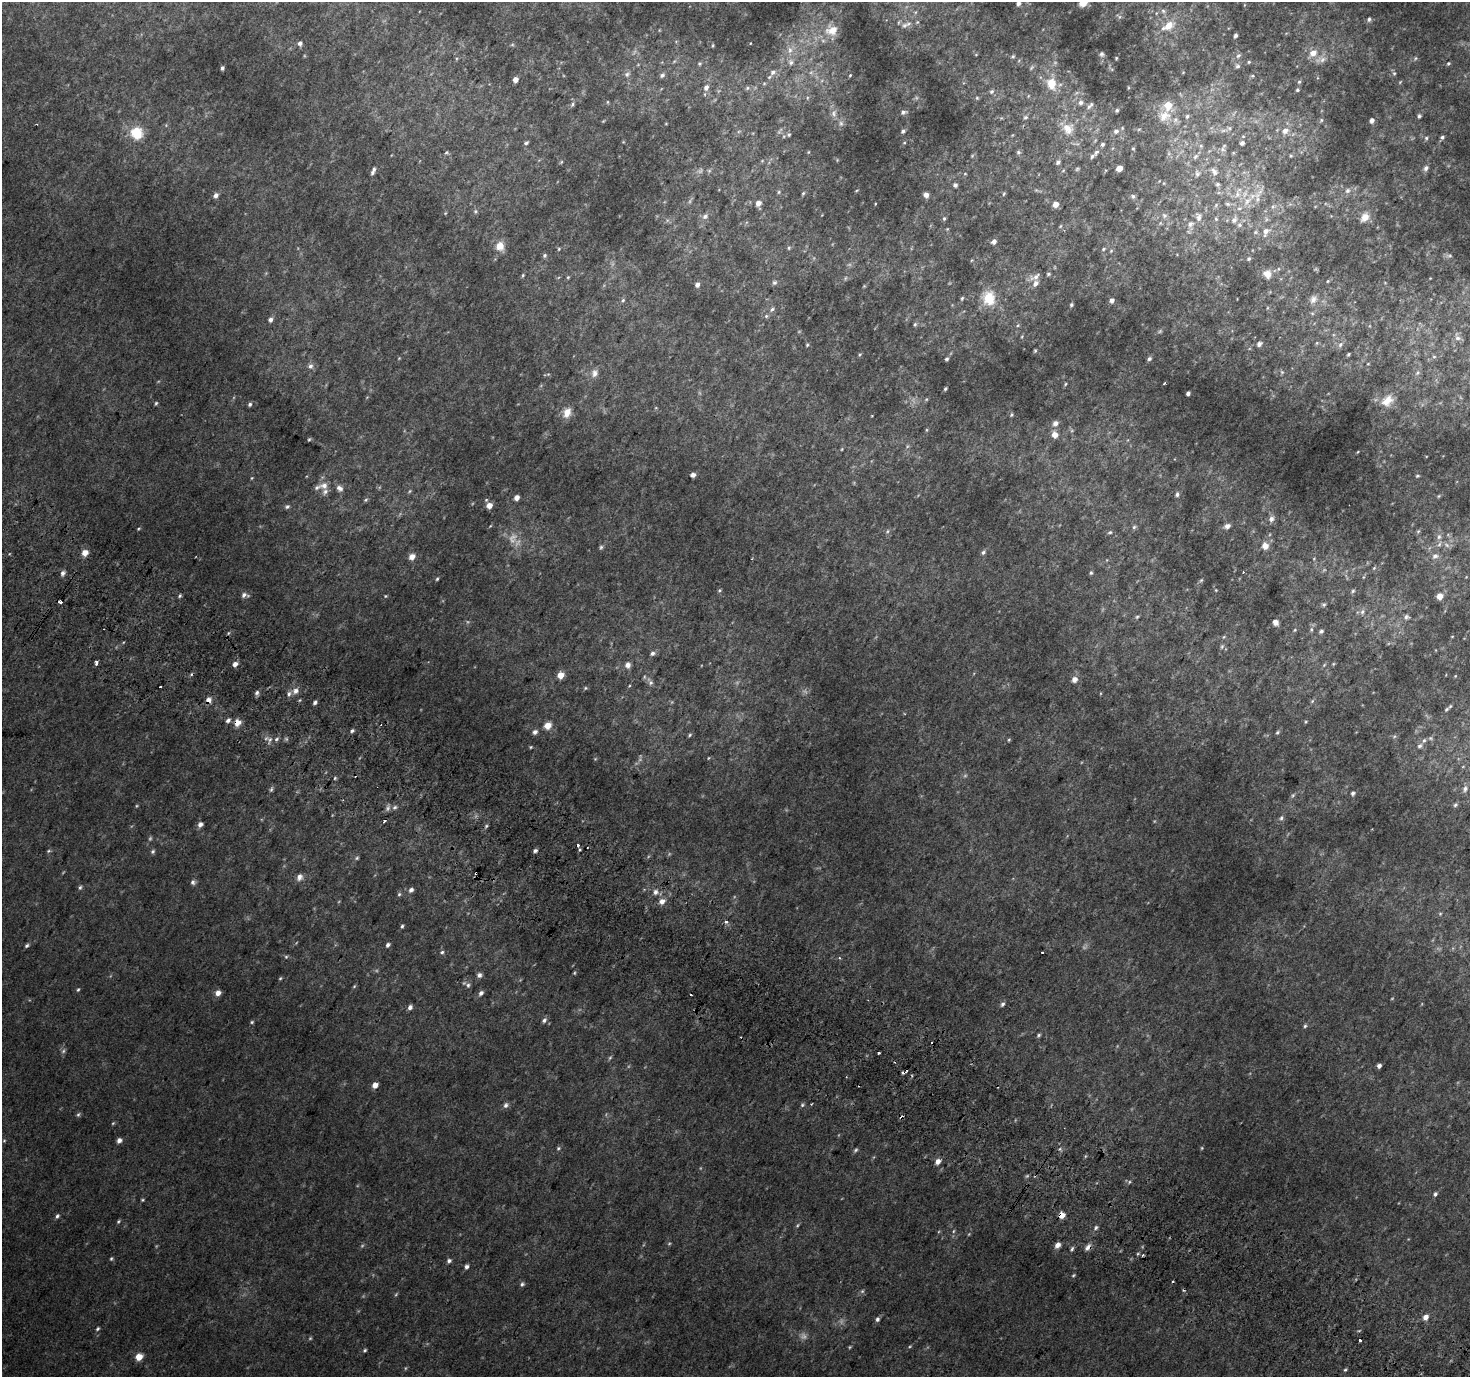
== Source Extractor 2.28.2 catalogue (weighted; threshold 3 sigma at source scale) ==
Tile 6 of 4 x 4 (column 2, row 2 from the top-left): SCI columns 1499-2966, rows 3045-4419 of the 5928 x 6022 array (HDU 1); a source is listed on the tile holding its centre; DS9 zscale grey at full resolution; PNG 1472 x 1379 px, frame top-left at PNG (2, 2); no overlay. Shown black and unused: <1% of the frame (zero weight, under 2 of 3 exposures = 2% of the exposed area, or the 3 px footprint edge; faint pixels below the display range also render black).
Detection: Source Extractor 2.28.2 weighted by HDU 2 'WHT'; one run over the whole footprint, this tile lists its part. Background 0.0434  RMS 0.012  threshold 0.0548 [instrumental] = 3 sigma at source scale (4.5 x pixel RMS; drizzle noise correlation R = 1.50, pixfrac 1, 0.0396/0.0396 arcsec/px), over >= 5 px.
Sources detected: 415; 29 too faint to see at this stretch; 18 cosmic-ray / hot-pixel residue — not listed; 12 inside a brighter listed object's ellipse — not listed separately; the other 356 listed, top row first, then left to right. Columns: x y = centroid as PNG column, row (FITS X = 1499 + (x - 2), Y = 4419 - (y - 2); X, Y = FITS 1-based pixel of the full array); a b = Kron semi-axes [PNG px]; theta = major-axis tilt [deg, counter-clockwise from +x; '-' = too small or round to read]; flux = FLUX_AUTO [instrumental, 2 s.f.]
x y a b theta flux
1083 2 7 6 - 16
1018 3 5 4 - 4.2
1163 11 6 5 - 2.3
1369 19 5 5 - 2.8
917 22 6 5 - 1.8
905 25 10 8 9 6.3
1168 26 13 7 32 16
832 30 18 15 7 18
1235 36 4 3 - 2.5
300 43 5 4 - 4.6
512 45 6 4 19 1.5
713 45 5 3 - 1.1
790 50 10 7 90 7.5
1313 53 10 8 41 12
976 54 5 3 - 1
1102 54 6 5 - 2.4
1013 56 6 5 - 1.9
1238 56 7 5 42 3.3
1116 58 3 2 - 1
1415 58 6 4 60 1.8
1322 60 13 9 -12 8.7
791 62 9 8 - 5.9
1249 62 5 4 - 1.5
699 64 6 5 - 1.8
1448 64 5 4 - 1.7
1238 66 7 6 - 3.1
222 68 4 3 - 2.3
1031 68 8 4 46 2
773 72 9 7 29 5.8
1394 73 6 6 - 2.2
627 74 7 6 - 3.6
662 75 7 5 38 3.1
850 75 4 3 - 1.2
1252 76 5 4 - 1.7
515 79 4 4 - 10
1299 82 5 5 - 2.1
1400 82 6 3 46 1.2
764 83 6 4 1 1.7
1051 84 16 12 -76 25
706 87 9 7 62 6.2
747 88 7 5 24 2.6
1297 90 5 4 - 1.9
991 91 7 6 - 3.1
977 98 5 5 - 1.7
607 102 5 3 - 1.1
1081 102 7 6 - 4.8
572 104 6 4 63 2.2
1168 105 7 7 - 25
1089 107 8 6 51 4.4
1117 110 5 4 - 2.3
903 112 7 5 9 3.9
834 113 11 8 82 6.2
1164 116 20 15 26 22
1187 116 6 5 - 2.7
1419 116 5 4 - 2.5
1025 117 7 6 - 3.1
1321 120 6 5 - 1.9
1372 120 5 4 - 5.2
603 121 5 3 - 1
841 123 8 6 77 3.9
1068 129 18 18 - 23
1139 129 6 3 19 1.4
1224 130 11 4 9 4.1
903 131 5 4 - 2.6
1116 131 7 6 - 5
1285 131 10 8 39 9.3
137 133 16 16 - 30
789 135 6 6 - 2.7
1442 137 5 5 - 2.4
1426 138 5 5 - 2.1
526 143 6 4 33 2.5
904 143 4 3 - 1
1242 143 6 5 - 4
1201 146 6 5 - 2.3
1133 149 5 4 - 1.6
1223 149 9 7 47 4.5
446 152 6 5 - 1.6
808 152 5 3 - 1.1
1018 152 6 6 - 2.6
1096 152 12 6 53 4.5
1233 153 5 4 - 1.5
972 156 6 4 46 1.4
1195 156 9 5 45 3.9
1291 156 5 4 - 1.6
762 161 6 3 19 1.3
561 162 6 4 45 1.4
1058 162 7 5 45 2.8
1119 168 5 4 - 16
1426 168 7 6 - 4.1
374 169 6 5 - 3
1077 169 6 4 45 1.6
709 171 6 5 - 2
1214 171 14 8 -48 7.9
965 174 4 4 - 1.1
1197 174 10 7 -90 4.9
1164 183 4 3 - 1.1
1218 184 6 5 - 3
955 185 4 4 - 4
1348 191 8 6 45 4.6
779 192 6 5 - 1.9
803 193 5 4 - 1.7
1004 194 6 4 60 1.4
216 195 5 5 - 5.2
926 195 4 4 - 7.6
1237 195 9 8 - 7.9
1133 196 6 5 - 2.4
1247 201 17 7 45 14
758 203 6 5 - 8.3
875 204 3 2 - 0.75
1056 204 5 5 - 9.4
1228 204 8 5 -16 3
1216 205 7 4 47 2.3
1273 207 6 4 -19 2.1
475 211 6 5 - 2.1
1164 215 8 7 - 3.7
705 216 9 6 40 4.6
1198 217 14 9 -84 8.7
1365 217 13 10 51 11
944 218 6 4 64 1.8
1216 219 5 5 - 2.1
1266 219 6 4 -72 2.1
1234 220 10 7 52 5.4
1190 224 13 9 85 8.4
1239 225 7 5 -20 3.2
1060 226 5 3 - 1.3
1266 231 10 7 70 7.8
1255 232 6 5 - 2
994 241 6 5 - 5.4
500 246 12 11 - 13
789 248 6 4 69 1.8
559 249 5 4 - 1.3
1104 249 6 4 29 1.8
1111 251 5 4 - 1.3
545 255 6 5 - 2.3
1449 255 10 5 4 2.7
1248 259 5 4 - 2
1048 274 5 4 - 2
1267 274 11 10 - 9.4
523 275 5 4 - 1.5
568 277 5 4 - 1.3
1035 277 15 8 28 7.6
846 278 6 4 70 1.6
1328 281 4 4 - 1.3
774 282 7 6 - 2.7
697 284 5 5 - 5
864 286 4 4 - 1.1
962 298 5 4 - 1.6
989 298 20 17 -84 27
1313 299 12 9 58 7.5
623 300 6 5 - 2.2
1112 300 5 5 - 5.5
1071 305 5 4 - 2.4
772 309 7 5 55 3.1
766 316 6 6 - 2.3
270 320 5 5 - 3.9
915 324 6 5 - 1.9
1018 325 5 4 - 1.5
1022 336 4 3 - 1.1
1458 338 9 7 -20 4.8
1317 343 5 5 - 1.6
1259 344 6 5 - 4.2
807 345 5 4 - 1.5
1340 345 8 6 47 4.2
1035 351 4 4 - 1.5
1348 354 4 3 - 1.7
860 355 6 4 45 1.5
1434 357 5 3 - 1.4
399 358 5 3 - 0.98
947 359 4 4 - 2.2
1149 359 6 5 - 2.9
1368 364 4 3 - 0.86
310 366 6 6 - 4.2
1282 372 6 5 - 2.2
594 373 12 9 67 7.8
1418 373 8 5 42 2.7
548 374 5 4 - 1.5
1065 384 5 4 - 1.4
1164 384 3 3 - 4
945 389 4 3 - 1.9
1188 393 4 3 - 4.1
926 399 5 5 - 1.6
1387 401 17 12 40 15
156 403 4 4 - 1.6
250 404 5 4 - 2.7
567 412 14 9 66 12
1012 415 6 4 88 1.9
1055 423 8 7 - 5.4
926 430 5 3 - 1.3
1054 435 6 5 - 11
309 439 5 4 - 1.5
842 449 5 3 - 1.1
693 475 4 4 - 6.5
1417 476 4 3 - 1.5
252 478 5 3 - 1.1
324 486 10 9 - 8.8
340 488 10 7 -37 5.8
1177 494 6 5 - 2.7
1439 496 5 3 - 1.1
516 497 4 4 - 7
366 500 6 4 23 2
489 505 5 5 - 11
287 507 6 5 - 2.5
1271 519 8 6 70 5.7
1227 526 6 5 - 6.6
1134 527 6 5 - 2.2
138 529 5 3 - 1.3
887 531 6 4 61 2
1418 531 6 5 - 1.7
1110 532 6 4 28 1.8
1439 537 8 6 86 4.2
1447 545 9 5 -37 3.7
1265 546 7 6 - 11
601 547 6 5 - 2.2
85 552 6 5 - 12
983 552 7 5 53 2.8
1435 556 9 7 22 5.4
412 557 6 5 - 9.6
1374 568 6 4 45 1.5
62 573 6 5 - 4.3
1091 573 5 4 - 1.7
437 579 4 3 - 1.5
1201 580 5 5 - 1.5
719 590 5 4 - 1.5
1216 590 5 4 - 1
1353 591 5 4 - 1.9
245 595 10 6 -6 4.8
180 596 5 4 - 1.9
385 596 4 4 - 1.2
1440 596 5 5 - 16
60 602 4 3 - 4.7
1324 605 6 6 - 2.3
1362 612 8 6 74 3.4
1137 617 5 4 - 1.7
1406 617 7 6 - 3.1
1275 622 5 4 - 9.5
1311 629 6 5 - 2.5
1295 630 5 4 - 1.4
1321 631 5 5 - 3.1
1222 646 8 4 63 2.2
652 653 6 5 - 3.7
96 662 4 3 - 7.9
235 664 5 5 - 6.4
628 665 6 5 - 7.5
1324 665 7 4 46 1.8
560 675 5 5 - 16
1075 679 6 6 - 8.1
650 682 12 6 -56 4.6
585 688 5 4 - 1.4
295 691 8 7 - 6.4
257 693 6 5 - 3.6
209 700 7 7 - 6.3
1312 701 7 4 45 1.8
315 703 5 4 - 3
1446 709 7 5 41 2.4
228 720 6 5 - 3.5
1305 722 5 3 - 1.2
237 723 6 5 - 15
548 725 5 5 - 19
352 731 5 4 - 2.4
535 732 5 5 - 5.1
1277 732 6 4 41 1.8
690 735 6 4 30 1.6
1394 737 6 4 20 1.8
1431 738 7 5 -20 2.2
276 739 7 5 29 3
1009 740 4 4 - 1.3
1420 746 7 6 - 3.8
531 747 5 3 - 1.1
708 758 4 3 - 0.87
595 759 5 4 - 1.2
335 778 5 4 - 1.4
1465 788 9 7 68 5
271 789 8 4 66 2.6
1353 793 5 4 - 2.9
1293 795 7 4 58 2
1455 805 6 5 - 2.7
395 807 7 6 - 3.2
1281 818 7 6 - 2.9
200 824 5 5 - 5.8
486 826 6 3 71 1.9
578 845 3 3 - 2.7
49 851 6 4 20 1.6
153 851 6 5 - 2.2
535 851 4 4 - 2.9
357 858 5 4 - 1.8
299 877 9 7 59 6.2
193 882 7 6 - 3.2
80 887 6 4 72 2.1
411 890 6 5 - 4.3
655 892 7 6 - 5.3
399 894 5 4 - 1.9
662 901 6 5 - 8.4
1440 914 5 4 - 1.4
726 922 4 3 - 5.5
402 926 5 4 - 1.9
388 945 5 4 - 3.3
27 946 6 4 44 2.4
442 952 6 5 - 2.4
286 957 5 5 - 1.6
574 973 5 3 - 1.2
479 975 6 6 - 3.9
280 978 5 4 - 1.4
468 985 7 6 - 3.5
354 986 5 4 - 1.3
78 990 5 4 - 1.6
218 993 6 5 - 8
481 993 7 5 46 3.8
1002 1004 6 4 56 2.9
410 1007 5 4 - 4.5
544 1020 7 5 44 3.1
252 1022 5 4 - 1.6
1305 1026 6 4 66 1.8
1039 1035 6 4 42 1.9
63 1051 7 5 48 2.6
878 1053 3 3 - 3.2
610 1058 6 5 - 1.8
1379 1066 4 4 - 3.8
903 1072 6 3 29 5.4
375 1085 5 4 - 9.4
811 1104 3 2 - 1
505 1105 7 6 - 3.7
802 1105 6 5 - 2
78 1115 7 5 72 2.2
113 1123 6 3 44 1.3
119 1140 5 5 - 5.4
4 1141 5 4 - 1.3
558 1148 6 5 - 2
1202 1148 5 4 - 1.3
1060 1149 6 4 2 2.1
856 1150 6 4 51 2.1
938 1161 6 5 - 7.7
1129 1182 5 4 - 1.6
1435 1194 5 4 - 3.2
142 1200 4 3 - 1.3
1062 1215 5 4 - 16
57 1216 6 4 60 2.6
118 1221 5 4 - 1.6
798 1225 5 3 - 1.4
1096 1227 7 5 72 2.4
953 1231 6 4 87 1.7
1057 1245 6 4 48 7.8
1088 1247 10 6 51 5.4
1072 1249 6 4 68 2.4
111 1259 5 4 - 1.6
449 1261 6 5 - 3.1
466 1267 5 5 - 3.2
1073 1275 5 3 - 1.3
522 1284 6 5 - 2.5
862 1291 6 5 - 2.1
1426 1317 5 5 - 8.5
877 1319 6 5 - 2.9
97 1329 6 5 - 2.1
1360 1340 3 3 - 6
365 1350 5 4 - 1.8
139 1357 6 5 - 19
1345 1369 5 4 - 1.6
Overlapping masked pixels (flux is a lower limit): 5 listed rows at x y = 209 700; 237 723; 903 1072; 1062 1215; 1088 1247
Isophote crosses this tile's border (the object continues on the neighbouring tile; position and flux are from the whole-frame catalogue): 2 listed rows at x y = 1083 2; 1018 3